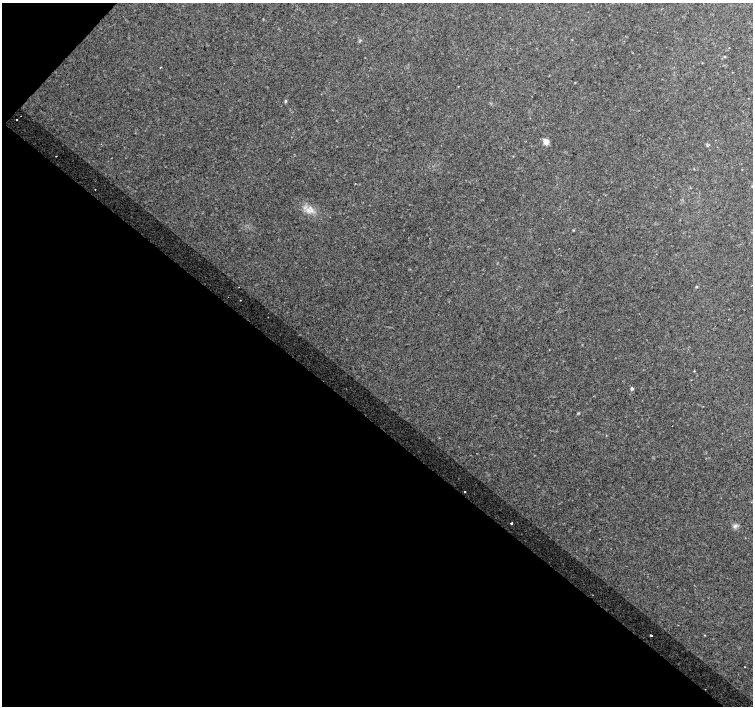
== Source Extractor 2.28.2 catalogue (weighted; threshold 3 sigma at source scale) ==
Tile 9 of 4 x 4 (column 1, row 3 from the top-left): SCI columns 37-1538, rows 1673-3079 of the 6074 x 6092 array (HDU 1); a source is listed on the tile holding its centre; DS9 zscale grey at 2 x 2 block average (1 PNG px = mean of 2 x 2 image px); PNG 755 x 708 px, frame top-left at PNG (2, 3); no overlay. Shown black and unused: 41% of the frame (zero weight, under 2 of 3 exposures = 5% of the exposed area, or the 3 px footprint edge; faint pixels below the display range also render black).
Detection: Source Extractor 2.28.2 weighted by HDU 2 'WHT'; one run over the whole footprint, this tile lists its part. Background 0.011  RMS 0.013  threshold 0.0579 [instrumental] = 3 sigma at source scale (4.5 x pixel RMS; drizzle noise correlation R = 1.50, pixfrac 1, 0.0396/0.0396 arcsec/px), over >= 5 px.
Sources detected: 15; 1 cosmic-ray / hot-pixel residue — not listed; the other 14 listed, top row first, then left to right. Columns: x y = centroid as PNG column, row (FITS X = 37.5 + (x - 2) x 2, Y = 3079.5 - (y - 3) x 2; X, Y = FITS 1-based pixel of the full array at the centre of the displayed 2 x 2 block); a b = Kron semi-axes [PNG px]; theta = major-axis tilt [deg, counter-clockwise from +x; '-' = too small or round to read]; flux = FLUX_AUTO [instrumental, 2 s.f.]
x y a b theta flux
729 48 2 2 - 2.9
725 56 3 3 - 2.6
161 67 2 2 - 3.6
17 120 2 2 - 2.6
547 141 8 5 -89 12
95 189 2 2 - 3.2
308 210 5 4 - 8.8
632 388 4 2 - 2.4
465 492 2 2 - 4.7
511 523 2 2 - 11
735 526 7 3 27 6.5
704 635 3 2 - 1.2
651 636 3 2 - 14
744 667 2 2 - 0.95
Diffuse or blended objects may show on this block-average render without a row.